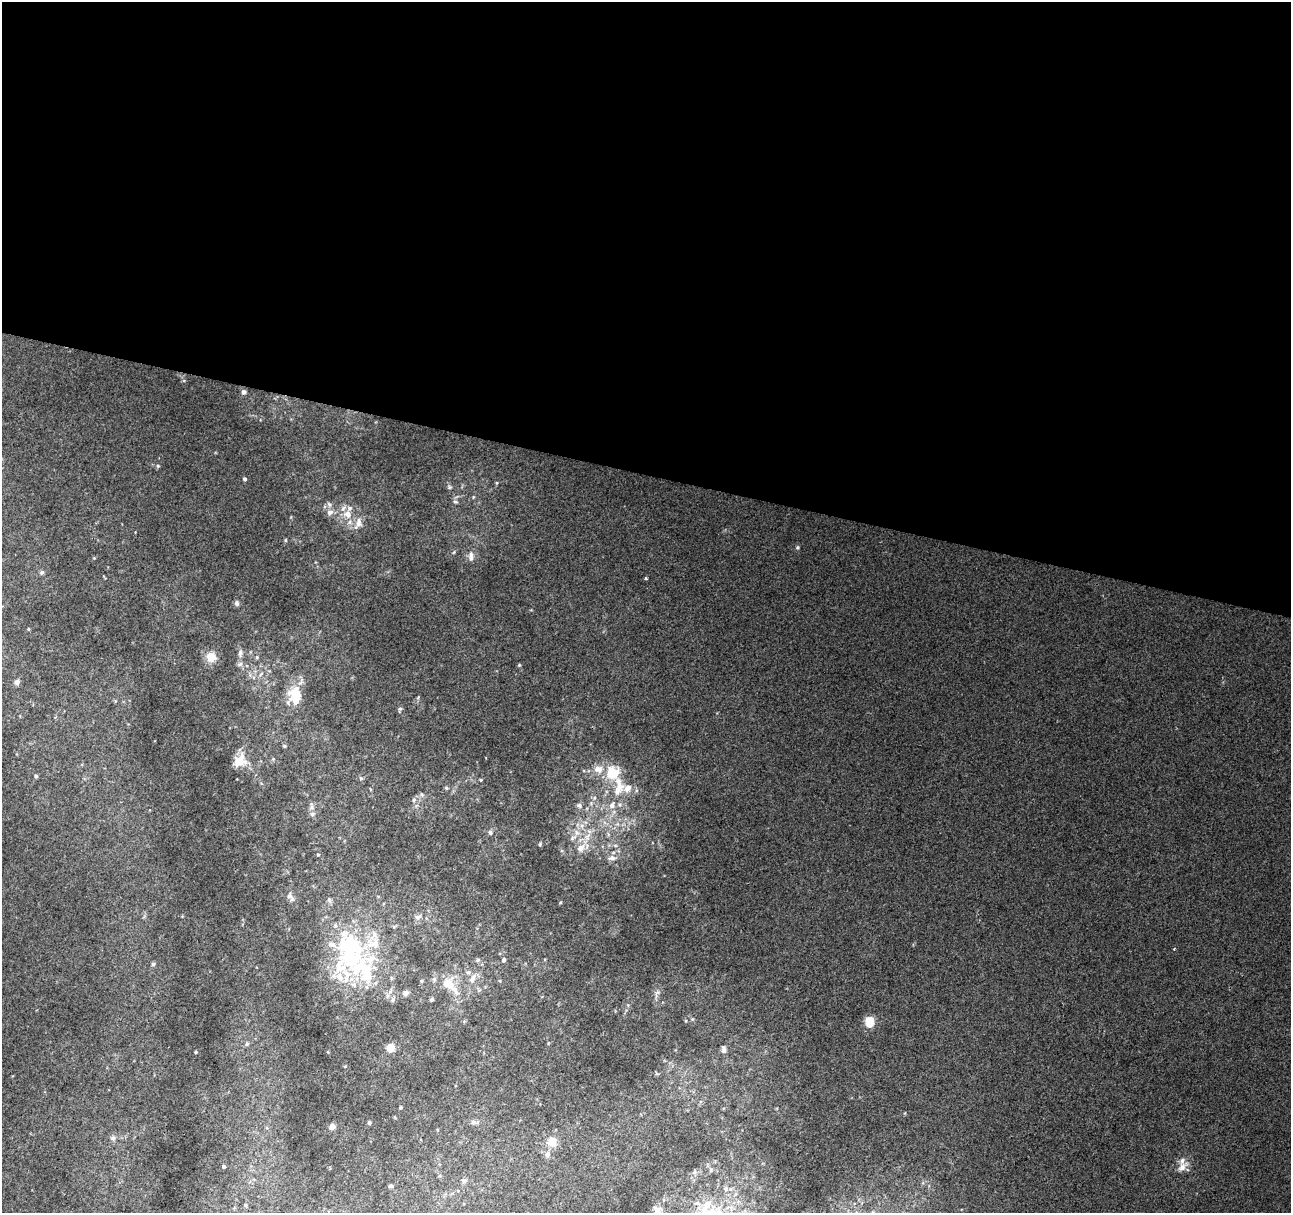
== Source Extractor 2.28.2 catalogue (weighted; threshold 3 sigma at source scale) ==
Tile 3 of 4 x 4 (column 3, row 1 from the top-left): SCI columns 2586-3874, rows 3915-5125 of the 5164 x 5344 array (HDU 1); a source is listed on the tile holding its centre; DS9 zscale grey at full resolution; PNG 1293 x 1215 px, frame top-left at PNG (2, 2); no overlay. Shown black and unused: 39% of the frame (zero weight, under 2 of 3 exposures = <1% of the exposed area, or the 3 px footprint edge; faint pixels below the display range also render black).
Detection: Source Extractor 2.28.2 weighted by HDU 2 'WHT'; one run over the whole footprint, this tile lists its part. Background 0.0107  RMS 0.0066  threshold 0.0296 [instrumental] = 3 sigma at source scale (4.5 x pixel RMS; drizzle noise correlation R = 1.50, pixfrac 1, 0.0396/0.0396 arcsec/px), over >= 5 px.
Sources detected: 99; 1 inside a brighter object's white glare — not listed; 22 inside a brighter listed object's ellipse — not listed separately; the other 76 listed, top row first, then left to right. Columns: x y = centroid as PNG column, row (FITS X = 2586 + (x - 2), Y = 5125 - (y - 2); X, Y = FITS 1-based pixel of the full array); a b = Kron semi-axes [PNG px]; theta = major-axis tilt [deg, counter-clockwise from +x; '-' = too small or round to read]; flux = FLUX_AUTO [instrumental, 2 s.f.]
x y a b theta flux
243 392 6 5 - 2
158 466 5 4 - 0.98
244 479 4 4 - 1.4
496 483 5 3 - 0.71
450 487 6 5 - 1.2
473 497 5 4 - 0.66
455 501 7 5 -16 1.3
330 512 8 7 - 3.5
348 514 13 11 -35 8.1
358 522 17 10 83 6.3
285 540 6 4 90 0.66
797 547 6 4 68 0.97
454 552 6 3 71 0.74
471 556 14 6 84 3.6
42 572 7 6 - 1.4
646 578 3 3 - 1.3
237 603 7 6 - 1.5
28 629 5 3 - 0.6
240 653 10 6 78 2.4
211 657 10 10 - 9.3
257 657 5 4 - 0.91
240 664 7 5 44 1.7
519 665 4 4 - 0.67
261 674 8 3 45 1.1
17 682 7 6 - 2.2
295 694 18 14 -40 15
400 709 6 4 66 1.1
284 746 5 4 - 0.84
239 762 18 13 -5 9.6
598 769 14 11 -18 7.1
36 776 5 4 - 0.98
361 778 5 4 - 1.2
618 787 32 14 86 19
446 788 5 5 - 0.86
422 795 6 5 - 1.4
594 798 6 3 71 1
414 800 6 6 - 1.7
579 805 8 7 - 2
311 807 13 6 -83 2.8
490 832 7 5 -87 1.3
587 837 12 8 72 5.3
573 838 13 6 33 3
540 844 5 4 - 0.77
581 848 11 9 44 5.6
318 855 4 4 - 0.69
612 858 10 7 5 3
289 896 10 8 84 2.8
329 900 8 6 -74 1.6
418 917 9 6 16 2
1174 949 3 3 - 0.84
478 960 5 5 - 1
504 960 5 4 - 1.6
153 964 5 5 - 1.2
363 970 89 41 -41 85
473 978 15 7 60 4.5
448 984 20 12 -41 13
657 993 12 5 67 2.4
870 1022 5 5 - 37
247 1044 6 5 - 1.2
390 1047 7 7 - 8
724 1049 10 6 -84 2.6
196 1052 3 3 - 0.65
657 1074 6 4 -19 0.77
401 1107 4 4 - 0.71
369 1122 5 4 - 0.98
473 1122 8 6 -16 2.1
332 1127 7 6 - 2.9
113 1138 7 7 - 2.2
552 1141 12 11 - 8.3
547 1154 8 6 65 2.9
224 1166 5 5 - 1
1182 1167 18 8 43 5
464 1181 8 6 2 1.8
391 1186 6 4 15 1
705 1207 45 13 65 20
657 1210 10 7 -15 3.5
Isophote crosses this tile's border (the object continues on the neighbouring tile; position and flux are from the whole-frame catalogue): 1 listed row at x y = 705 1207
Unlisted compact peaks at least as high as the median listed source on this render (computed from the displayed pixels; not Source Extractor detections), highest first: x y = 560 902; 184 381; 418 697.